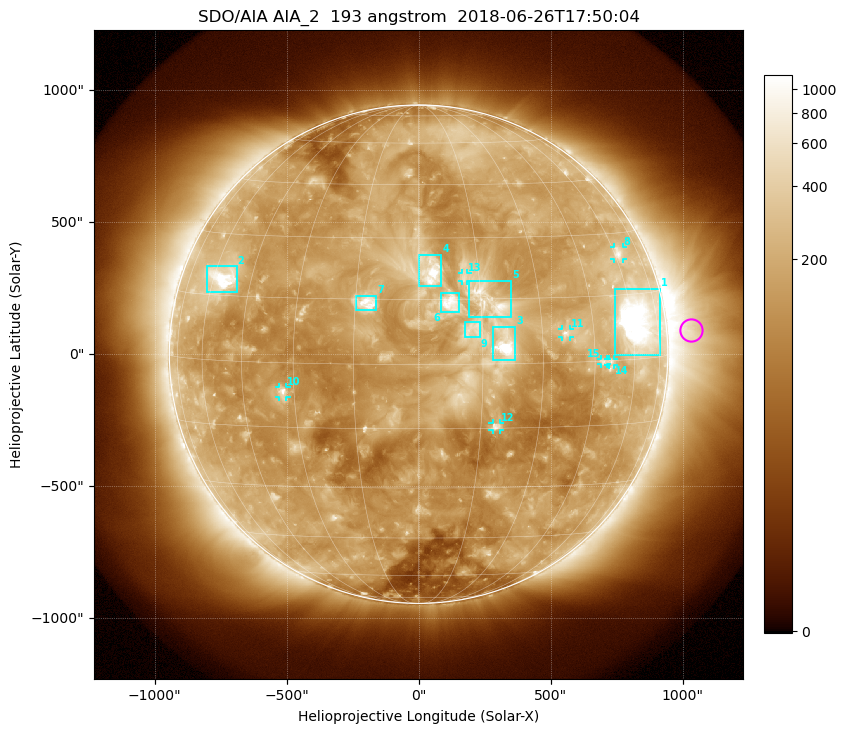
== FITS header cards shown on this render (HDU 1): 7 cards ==
TELESCOP= 'SDO/AIA'
INSTRUME= 'AIA_2'
WAVELNTH=                  193
WAVEUNIT= 'angstrom'
DATE-OBS= '2018-06-26T17:50:04.84'
CTYPE1  = 'HPLN-TAN'
CTYPE2  = 'HPLT-TAN'

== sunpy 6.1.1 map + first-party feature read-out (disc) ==
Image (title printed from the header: SDO/AIA AIA_2  193 angstrom  2018-06-26T17:50:04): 1024 x 1024 px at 2.4 arcsec/px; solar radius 944 arcsec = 393 px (full disc in frame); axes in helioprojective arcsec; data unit not stated in the header (colour bar unlabelled)
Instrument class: DISC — disc imager (sunpy class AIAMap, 193 A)
Bright regions (active regions / flare kernels): reference = the median radial profile (limb darkening/brightening removed); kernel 9 px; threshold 5 sigma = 296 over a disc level ~145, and >= 1.15x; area >= 12 px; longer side >= 9 px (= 22 arcsec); searched inside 0.97 R_sun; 15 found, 15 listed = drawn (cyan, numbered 1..; 7 of them under ~33 arcsec drawn as corner ticks so the feature stays visible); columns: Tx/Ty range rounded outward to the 5 arcsec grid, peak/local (2 s.f.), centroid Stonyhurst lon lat
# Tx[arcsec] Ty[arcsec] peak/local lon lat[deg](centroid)
1 745..915 -5..250 22 +63 +8
2 -805..-685 235..335 8.2 -56 +19
3 280..370 -25..105 14 +21 +4
4 0..90 260..380 7.3 +3 +22
5 190..350 140..280 5.8 +17 +15
6 85..155 160..230 4.9 +8 +14
7 -240..-160 165..220 5.3 -12 +14
8 740..775 360..405 4.6 +62 +25
9 175..235 65..120 2.7 +13 +8
10 -530..-500 -160..-125 6.4 -33 -7
11 545..575 65..95 5.5 +37 +7
12 280..310 -285..-260 5.2 +19 -15
13 165..185 275..310 2.8 +11 +20
14 720..740 -40..-20 3.6 +51 +0
15 690..715 -35..-20 4 +48 +0
Off-limb structures (1.02-1.3 R_sun): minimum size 162 px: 3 found; the strongest spans PA ~230..300 deg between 1.02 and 1.3 R_sun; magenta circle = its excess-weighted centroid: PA ~275 deg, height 1.1 R_sun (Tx ~1030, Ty ~90 arcsec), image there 4.3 x the reference